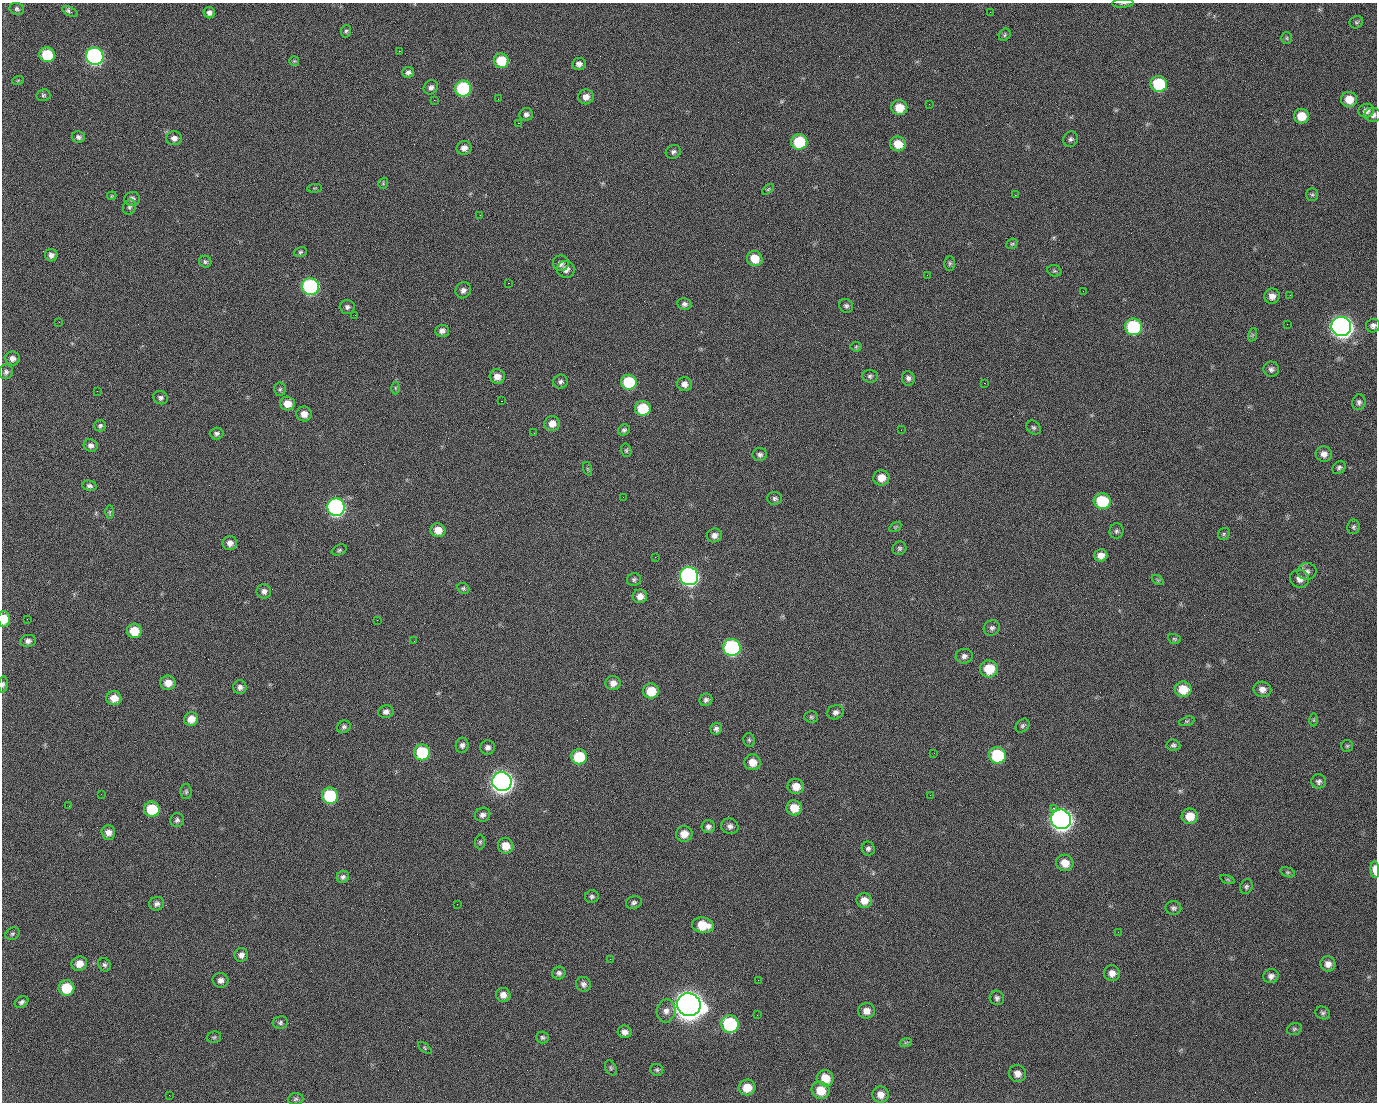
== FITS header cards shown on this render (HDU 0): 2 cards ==
NAXIS1  =                 1375 / length of data axis 1
NAXIS2  =                 1100 / length of data axis 2

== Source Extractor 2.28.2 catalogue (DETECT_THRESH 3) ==
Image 1375 x 1100 px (HDU 0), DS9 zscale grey, 1 PNG px = 1 image px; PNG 1379 x 1104 px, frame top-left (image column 1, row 1100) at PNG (2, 3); each listed source drawn as its Kron ellipse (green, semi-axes under 4 px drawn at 4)
Background 1440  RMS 28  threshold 84.8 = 3 sigma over >= 5 px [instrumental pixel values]
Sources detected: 247; all 247 listed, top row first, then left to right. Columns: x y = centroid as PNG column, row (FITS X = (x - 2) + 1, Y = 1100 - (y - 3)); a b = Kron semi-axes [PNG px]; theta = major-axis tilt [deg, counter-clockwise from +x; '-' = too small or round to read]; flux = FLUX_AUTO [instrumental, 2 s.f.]
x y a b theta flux
1123 3 10 3 3 3.1e+03
17 9 7 6 - 4.5e+03
70 11 8 4 -28 7.3e+03
990 12 3 2 - 1.6e+03
209 13 6 5 - 7.0e+03
1356 22 7 6 - 3.4e+03
346 31 6 5 - 3.3e+03
1005 35 6 5 - 3.5e+03
1287 38 6 5 - 3.2e+03
399 51 2 2 - 2.0e+04
47 55 8 7 - 7.5e+04
95 56 9 8 - 5.1e+05
294 61 5 5 - 2.5e+03
501 61 7 7 - 5.7e+04
579 64 7 6 - 8.2e+03
408 72 6 5 - 6.1e+03
18 80 6 3 19 2.1e+03
1159 84 8 8 - 1.1e+05
431 87 7 6 - 6.6e+03
463 88 8 8 - 1.8e+05
43 95 7 6 - 3.6e+03
586 97 8 7 - 1.4e+04
498 99 2 2 - 1.1e+03
1349 99 8 7 - 2.6e+04
434 100 2 2 - 4.1e+03
929 104 2 2 - 8.8e+02
899 107 8 7 - 3.5e+04
1366 111 8 7 - 9.6e+03
526 114 6 6 - 6.1e+03
1373 115 8 7 - 7.8e+03
1301 116 7 7 - 3.5e+04
518 123 2 2 - 2.5e+04
78 137 7 5 -14 5.3e+03
174 138 8 7 - 9.7e+03
1071 139 8 7 - 5.3e+03
799 142 8 8 - 9.3e+04
898 144 8 7 - 3.2e+04
464 148 7 7 - 1.0e+04
673 152 8 6 28 5.1e+03
383 183 5 5 - 2.5e+03
314 188 7 3 5 1.9e+03
768 189 7 3 37 2.6e+03
1015 195 2 2 - 6.9e+03
1312 195 6 5 - 3.2e+03
112 196 5 4 - 1.9e+03
132 199 8 7 - 6.5e+03
129 207 7 6 - 4.6e+03
480 215 2 2 - 7.7e+02
1012 244 6 5 - 2.9e+03
300 252 7 5 16 3.5e+03
51 255 6 6 - 8.3e+03
755 259 8 7 - 3.2e+04
205 262 6 6 - 3.7e+03
561 263 8 7 - 8.7e+03
950 263 7 5 90 3.7e+03
566 269 9 8 - 1.1e+04
1054 271 7 5 -19 3.3e+03
927 275 2 2 - 8.8e+02
508 283 2 2 - 5.5e+04
310 286 8 8 - 3.2e+05
463 290 8 7 - 8.5e+03
1083 291 2 2 - 3.1e+03
1290 295 2 2 - 2.1e+03
1272 296 8 7 - 1.2e+04
684 304 7 6 - 5.8e+03
846 306 7 6 - 4.7e+03
347 307 7 7 - 5.5e+03
355 315 2 2 - 9.3e+02
59 322 3 2 - 1.5e+03
1287 324 2 2 - 1.0e+03
1341 326 10 9 - 1.5e+06
1373 326 7 6 - 6.5e+03
1133 327 8 8 - 1.8e+05
442 331 7 6 - 9.0e+03
1252 335 7 4 72 2.7e+03
856 347 5 5 - 2.6e+03
12 358 7 7 - 8.9e+03
1271 369 8 7 - 6.4e+03
6 372 7 7 - 5.5e+03
497 376 7 7 - 1.6e+04
870 376 8 6 -3 4.5e+03
908 378 7 6 - 6.4e+03
561 382 7 7 - 5.6e+03
629 382 8 7 - 9.3e+04
984 383 2 2 - 1.9e+04
685 384 7 7 - 1.0e+04
395 388 6 4 -89 2.6e+03
280 389 7 5 86 4.0e+03
97 391 2 2 - 1.3e+03
160 398 7 6 - 5.2e+03
501 401 3 2 - 5.8e+04
1359 402 8 6 74 5.5e+03
287 404 7 7 - 2.0e+04
643 408 8 7 - 6.9e+04
304 414 8 7 - 1.5e+04
552 424 8 7 - 1.5e+04
100 426 6 6 - 4.3e+03
1034 427 8 6 -42 4.0e+03
624 430 6 5 - 4.3e+03
901 430 3 2 - 1.6e+03
217 433 7 6 - 4.8e+03
534 433 2 2 - 9.0e+02
91 445 7 6 - 7.4e+03
626 450 7 5 -76 3.2e+03
1324 454 8 7 - 1.1e+04
760 455 7 6 - 5.7e+03
1339 468 7 5 44 4.6e+03
588 469 7 4 -71 2.4e+03
881 478 8 8 - 2.1e+04
89 486 7 5 -10 5.1e+03
623 497 2 2 - 2.8e+03
775 498 7 6 - 4.7e+03
1102 501 8 7 - 9.1e+04
336 507 9 8 - 5.7e+05
110 512 6 4 89 3.1e+03
895 527 7 4 33 2.6e+03
1353 527 7 6 - 4.2e+03
438 530 7 7 - 2.1e+04
1116 531 7 7 - 4.6e+03
1224 534 6 5 - 3.2e+03
714 535 8 7 - 9.4e+03
230 543 7 7 - 1.0e+04
899 548 7 6 - 4.4e+03
339 550 8 5 21 3.5e+03
1101 555 6 6 - 1.4e+04
655 557 2 2 - 8.3e+02
1307 571 9 8 - 8.8e+03
689 576 9 9 - 6.8e+05
634 579 7 6 - 4.1e+03
1300 579 9 9 - 1.3e+04
1158 580 7 4 -34 2.9e+03
463 588 6 5 - 3.3e+03
264 591 7 7 - 7.7e+03
640 596 7 7 - 1.4e+04
4 619 8 6 -87 3.4e+04
27 619 2 2 - 4.2e+03
377 620 2 2 - 1.1e+04
992 628 8 7 - 5.8e+03
134 631 7 7 - 4.0e+04
1174 639 6 4 -21 2.9e+03
28 641 8 6 11 7.1e+03
414 641 2 2 - 8.1e+02
732 647 9 8 - 3.2e+05
964 656 8 7 - 7.8e+03
989 669 9 8 - 4.7e+04
168 683 7 7 - 1.9e+04
613 683 7 7 - 1.1e+04
3 684 8 4 84 3.7e+03
240 687 7 6 - 7.1e+03
1183 689 8 7 - 3.8e+04
1262 689 9 7 -11 1.2e+04
651 691 8 7 - 4.4e+04
114 698 7 7 - 2.0e+04
706 700 6 6 - 5.1e+03
386 712 8 6 9 7.4e+03
835 712 8 7 - 7.1e+03
811 717 7 5 -2 3.7e+03
191 719 7 7 - 2.0e+04
1314 720 6 4 -90 2.6e+03
1187 721 8 4 17 3.0e+03
1022 726 8 6 46 4.7e+03
344 727 7 6 - 4.7e+03
716 729 6 5 - 5.3e+03
749 740 7 5 -87 3.5e+03
462 745 7 6 - 5.9e+03
1173 745 7 5 -5 4.3e+03
1347 746 6 6 - 3.2e+03
488 747 7 7 - 6.7e+03
422 752 8 8 - 9.9e+04
934 753 3 2 - 1.7e+03
997 755 8 8 - 1.2e+05
579 757 8 7 - 7.1e+04
753 762 8 8 - 2.1e+04
502 781 10 9 - 1.5e+06
1319 781 7 7 - 5.5e+03
796 786 8 7 - 2.3e+04
186 792 7 5 -90 3.5e+03
101 794 2 2 - 2.4e+03
930 795 2 2 - 6.7e+03
330 796 8 8 - 1.3e+05
69 806 2 2 - 7.4e+02
794 808 8 7 - 2.9e+04
1053 808 2 2 - 1.6e+04
152 809 8 7 - 7.1e+04
483 815 8 7 - 7.8e+03
1190 816 8 8 - 3.0e+04
1061 819 10 9 - 1.5e+06
177 820 7 6 - 5.5e+03
730 826 9 8 - 7.6e+03
708 827 6 6 - 6.7e+03
108 832 7 7 - 1.2e+04
684 834 8 8 - 2.0e+04
480 842 7 5 89 3.6e+03
506 846 8 7 - 2.6e+04
868 849 7 6 - 5.3e+03
1065 863 9 8 - 2.3e+04
1375 870 8 4 -86 2.2e+04
1288 872 7 4 -18 3.1e+03
343 877 6 6 - 5.3e+03
1228 879 7 3 -19 2.5e+03
1246 887 7 6 - 4.3e+03
592 897 7 6 - 4.7e+03
864 900 7 7 - 1.8e+04
634 902 8 6 16 5.3e+03
156 904 8 6 22 6.6e+03
457 904 3 2 - 1.4e+03
1173 908 8 7 - 5.4e+03
703 925 11 8 -9 4.2e+04
1118 932 2 2 - 2.4e+03
12 934 7 6 - 3.6e+03
241 955 7 7 - 8.2e+03
610 959 2 2 - 2.6e+03
79 964 8 7 - 1.8e+04
1328 964 7 7 - 1.1e+04
104 965 7 6 - 4.7e+03
559 973 7 6 - 5.6e+03
1112 973 8 7 - 1.2e+04
1271 976 8 7 - 7.8e+03
220 980 8 7 - 8.9e+03
758 980 2 2 - 1.8e+03
583 984 7 7 - 6.5e+03
66 988 8 7 - 6.0e+04
503 995 7 7 - 1.2e+04
997 998 7 7 - 5.1e+03
21 1002 7 5 31 5.2e+03
689 1005 12 11 - 3.3e+06
666 1011 11 9 79 1.2e+04
866 1011 8 7 - 1.4e+04
1323 1013 7 6 - 4.3e+03
757 1015 2 2 - 1.4e+03
280 1023 7 6 - 4.6e+03
730 1024 9 8 - 1.9e+05
1294 1029 8 5 16 3.5e+03
625 1032 7 6 - 9.7e+03
214 1037 7 5 13 3.7e+03
543 1037 6 6 - 4.1e+03
906 1042 6 4 19 2.5e+03
425 1048 8 4 -37 2.9e+03
611 1068 8 5 -61 3.6e+03
657 1070 6 6 - 3.6e+03
1017 1074 9 8 - 1.2e+04
825 1078 8 8 - 3.6e+04
747 1087 8 8 - 3.1e+04
821 1090 9 8 - 3.7e+04
169 1095 2 2 - 5.3e+03
881 1095 8 8 - 1.5e+04
295 1099 8 6 5 4.2e+03
At the frame edge (FLAGS 8, measured only in part): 5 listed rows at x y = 1123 3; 1373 326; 4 619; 3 684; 1375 870